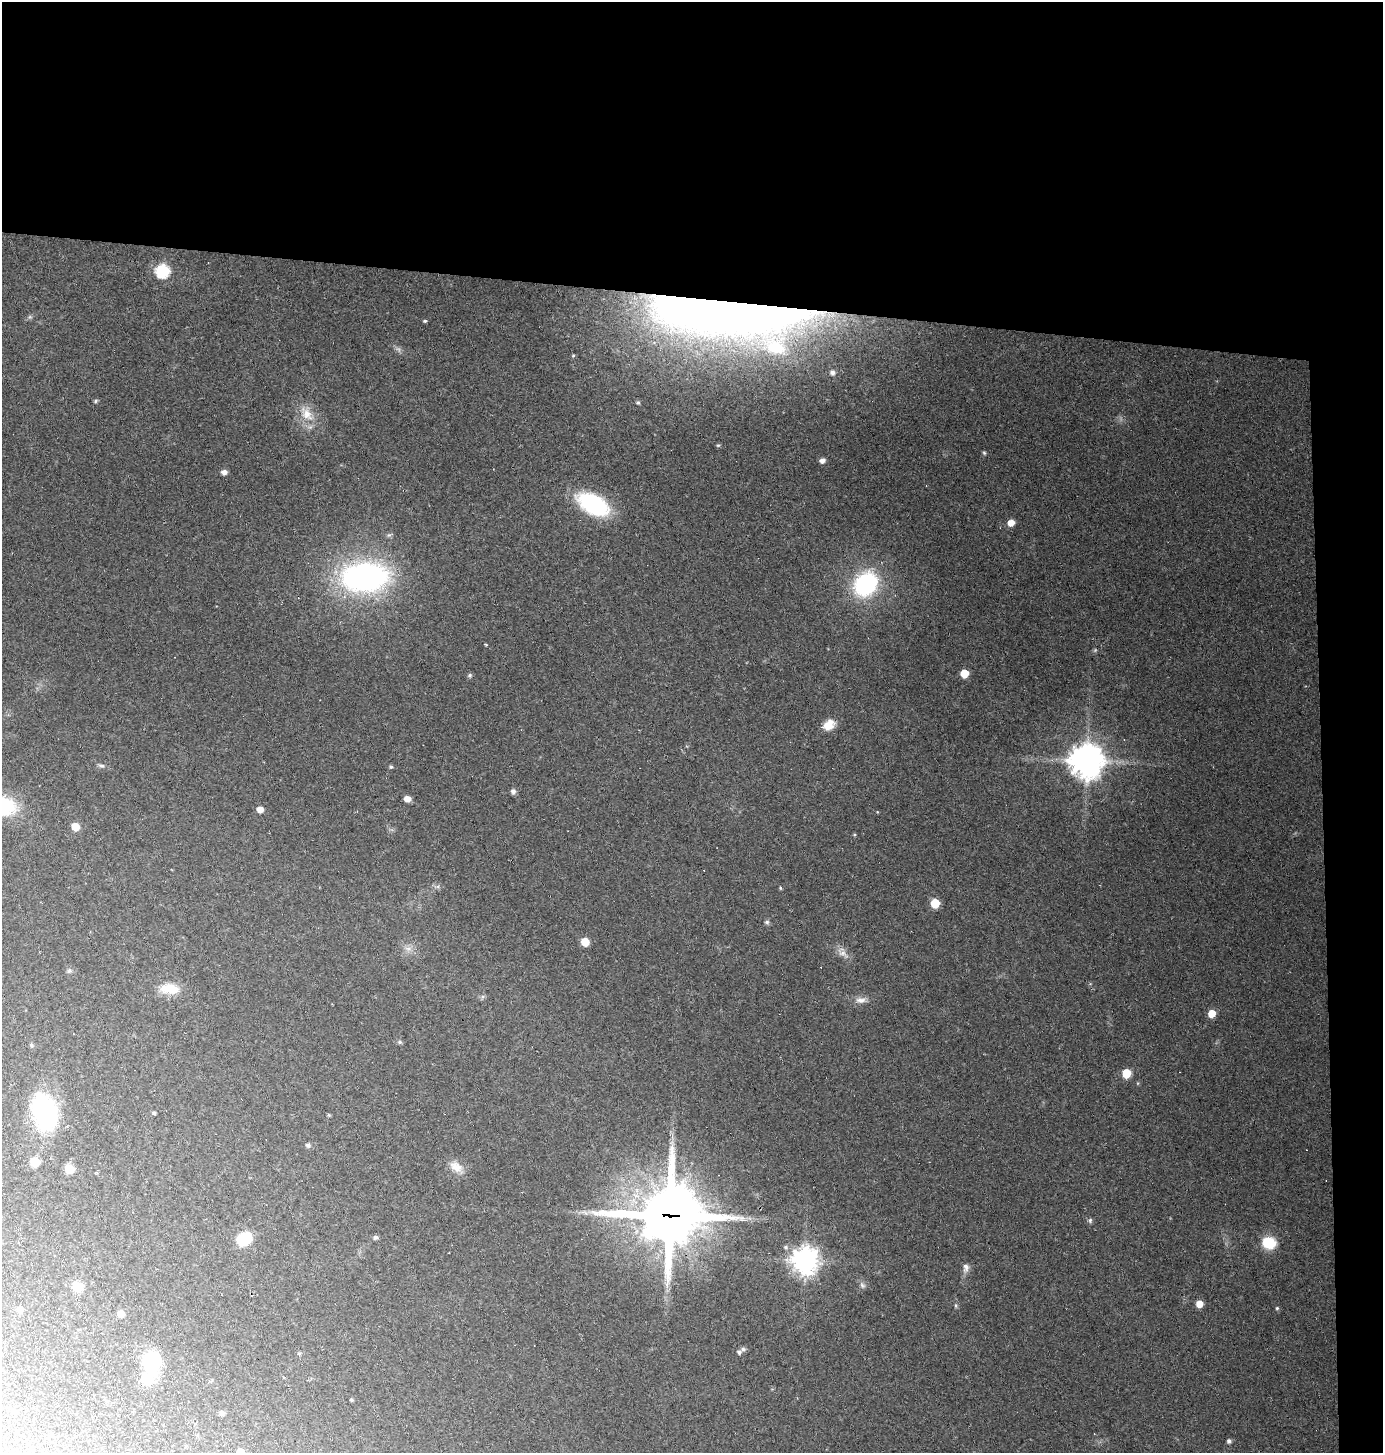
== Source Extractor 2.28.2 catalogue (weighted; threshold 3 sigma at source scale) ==
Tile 3 of 3 x 3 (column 3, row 1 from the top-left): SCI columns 2860-4240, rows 2903-4353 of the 4379 x 4353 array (HDU 1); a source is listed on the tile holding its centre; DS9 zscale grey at full resolution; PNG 1385 x 1455 px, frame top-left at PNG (2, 2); no overlay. Shown black and unused: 24% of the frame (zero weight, under 2 of 3 exposures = <1% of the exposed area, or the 3 px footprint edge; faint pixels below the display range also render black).
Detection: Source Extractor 2.28.2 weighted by HDU 2 'WHT'; one run over the whole footprint, this tile lists its part. Background 0.131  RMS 0.011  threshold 0.0488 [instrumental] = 3 sigma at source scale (4.5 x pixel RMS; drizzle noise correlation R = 1.50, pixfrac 1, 0.05/0.05 arcsec/px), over >= 5 px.
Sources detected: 80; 2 too faint to see at this stretch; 4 cosmic-ray / hot-pixel residue — not listed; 3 inside a brighter listed object's ellipse — not listed separately; the other 71 listed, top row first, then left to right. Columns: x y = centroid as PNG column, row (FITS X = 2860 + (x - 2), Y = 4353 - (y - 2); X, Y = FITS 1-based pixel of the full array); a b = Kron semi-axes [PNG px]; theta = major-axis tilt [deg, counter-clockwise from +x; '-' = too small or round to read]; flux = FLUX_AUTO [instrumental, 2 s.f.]
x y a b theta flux
162 271 7 7 - 140
727 313 163 40 -4 1300
425 321 4 4 - 1.5
573 355 5 4 - 1.3
832 372 8 8 - 4.3
96 401 6 4 25 1.6
638 403 6 4 -62 1.6
307 414 26 15 -52 22
718 445 5 5 - 1.4
984 453 5 4 - 1.5
822 460 5 5 - 5.2
224 472 7 5 2 4.7
926 486 3 2 - 0.69
593 504 29 17 -30 110
1011 523 6 6 - 11
389 535 7 5 42 2.3
365 577 44 27 2 320
866 584 21 17 48 140
486 645 3 3 - 2.4
964 673 6 6 - 22
470 675 6 5 - 1.9
829 725 15 11 36 14
1087 760 11 11 - 2300
101 766 9 5 -10 2.7
391 767 5 4 - 1.7
513 791 6 6 - 3.8
407 799 5 5 - 9.4
260 809 6 5 - 8
75 827 7 6 - 15
780 888 5 4 - 1.2
935 903 6 6 - 33
767 922 6 6 - 2.3
585 942 6 6 - 22
408 948 11 5 0 4.2
843 954 18 9 -38 8.4
69 971 7 6 - 2.6
169 989 25 12 -4 23
861 1000 16 8 2 7.4
1212 1013 6 6 - 15
400 1042 6 5 - 1.9
31 1045 5 5 - 1.7
1126 1073 6 6 - 29
44 1112 29 19 -76 160
154 1113 5 4 - 1.6
329 1115 4 4 - 1.3
308 1145 6 5 - 2.9
35 1162 7 6 - 31
456 1167 20 12 -39 13
69 1169 6 6 - 31
584 1212 13 5 -31 4.3
669 1216 23 21 23 7500
1090 1220 7 5 -78 2.2
375 1237 5 5 - 2.8
244 1239 18 15 39 25
1269 1243 13 11 -16 37
805 1260 9 9 - 1200
966 1268 12 8 86 6.2
862 1285 9 6 -61 3.4
78 1287 8 8 - 20
1199 1304 6 5 - 14
956 1305 6 5 - 1.8
1277 1308 5 5 - 1.4
20 1309 6 6 - 6.2
121 1314 6 5 - 9.4
739 1352 7 6 - 2.9
299 1353 6 4 0 1.4
152 1362 18 13 75 75
351 1400 4 3 - 1.5
221 1413 6 5 - 3.1
1229 1441 5 5 - 2.8
240 1452 6 5 - 6.9
Overlapping masked pixels (flux is a lower limit): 2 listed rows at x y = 727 313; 669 1216
Isophote crosses this tile's border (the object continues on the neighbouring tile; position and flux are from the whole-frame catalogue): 1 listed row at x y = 240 1452